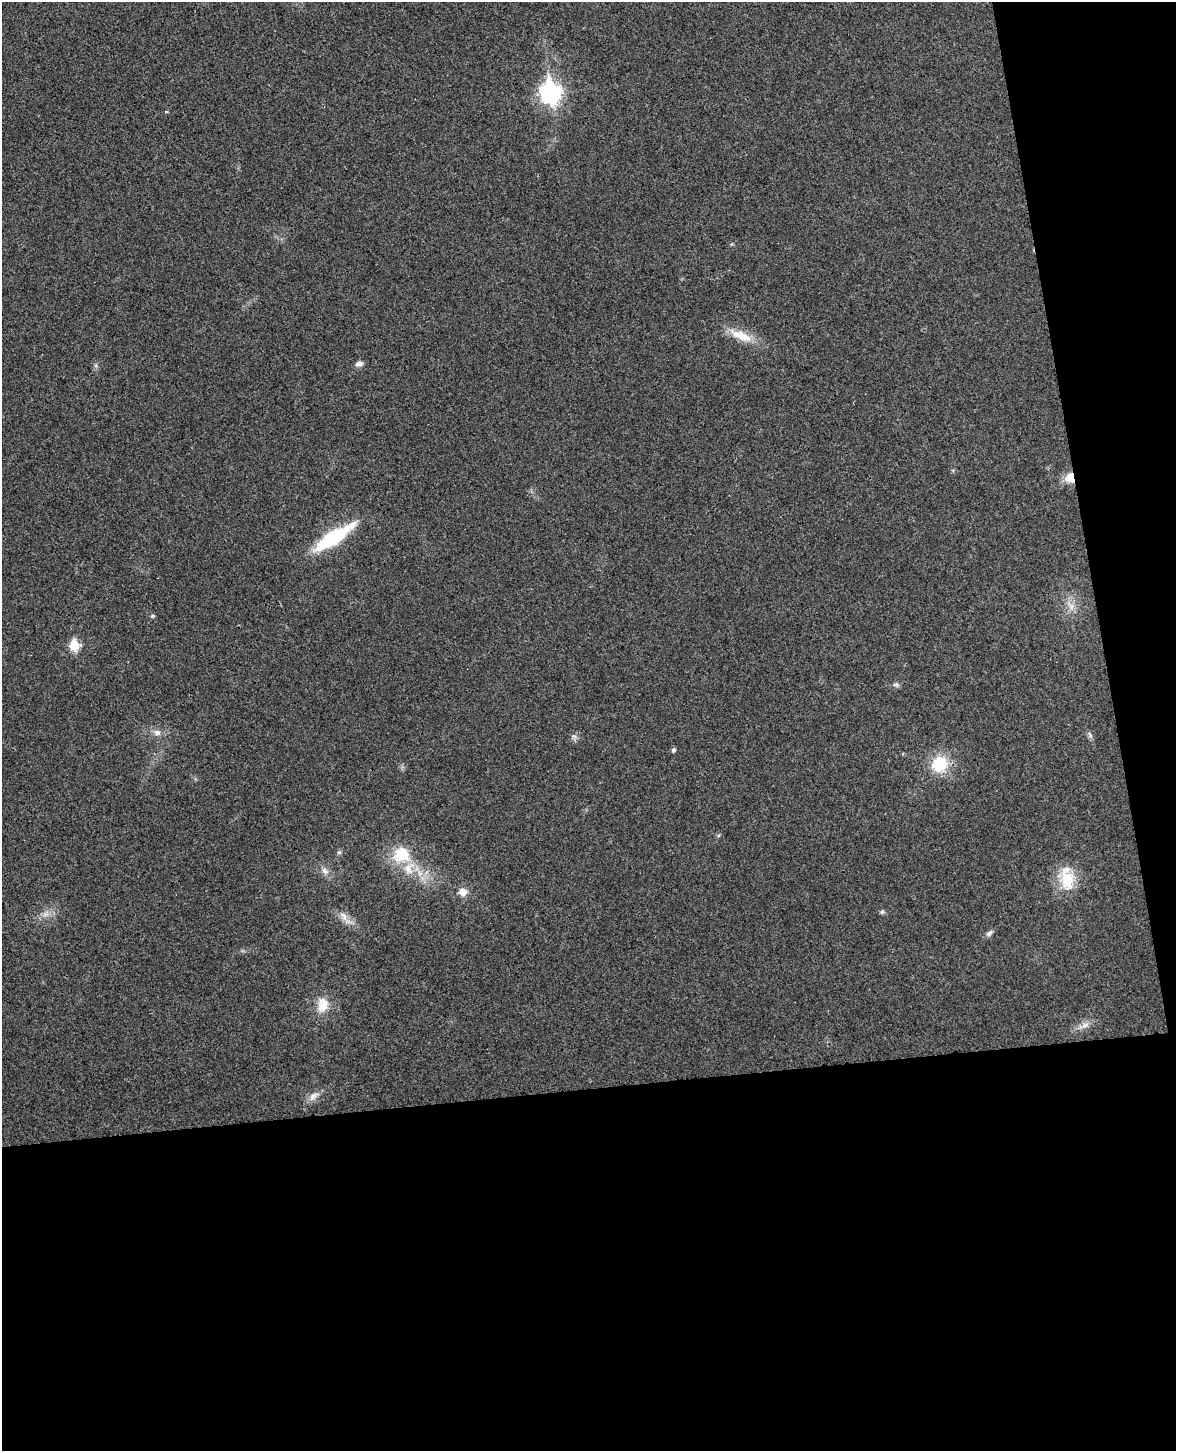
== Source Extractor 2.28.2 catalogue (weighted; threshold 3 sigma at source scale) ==
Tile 12 of 4 x 3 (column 4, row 3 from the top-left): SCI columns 3579-4752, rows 145-1593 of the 4811 x 4744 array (HDU 1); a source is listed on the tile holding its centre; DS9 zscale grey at full resolution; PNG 1178 x 1453 px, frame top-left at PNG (2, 2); no overlay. Shown black and unused: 31% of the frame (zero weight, under 3 of 4 exposures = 6% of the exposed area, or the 3 px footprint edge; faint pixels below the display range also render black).
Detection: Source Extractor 2.28.2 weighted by HDU 2 'WHT'; one run over the whole footprint, this tile lists its part. Background 0.0202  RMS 0.0063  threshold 0.0282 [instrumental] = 3 sigma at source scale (4.5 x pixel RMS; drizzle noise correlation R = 1.50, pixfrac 1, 0.05/0.05 arcsec/px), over >= 5 px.
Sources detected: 27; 1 inside a brighter listed object's ellipse — not listed separately; the other 26 listed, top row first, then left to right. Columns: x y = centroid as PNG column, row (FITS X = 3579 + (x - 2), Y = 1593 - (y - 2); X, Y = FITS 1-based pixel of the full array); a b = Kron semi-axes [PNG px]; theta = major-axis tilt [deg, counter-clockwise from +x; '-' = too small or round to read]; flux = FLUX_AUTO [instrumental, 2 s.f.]
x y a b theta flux
550 93 10 8 -81 270
166 112 4 3 - 0.61
742 336 34 11 -27 13
359 364 11 6 16 2.3
1070 478 12 11 - 8.1
334 537 44 12 34 44
1071 607 9 7 -90 3.4
152 616 5 4 - 0.84
74 645 6 6 - 25
896 685 8 5 -14 1.5
157 732 10 7 -20 3
1090 735 8 4 -54 1.3
673 750 6 5 - 1.2
939 764 17 16 - 23
339 852 6 4 19 0.85
402 854 19 18 - 20
325 871 12 7 -44 3.3
1067 880 29 19 -82 18
463 892 10 9 - 4.7
882 912 6 5 - 1.1
45 914 10 3 21 1.9
344 916 15 8 -64 4.3
989 933 10 6 39 2
323 1005 21 14 84 9.9
1085 1025 11 6 20 3.2
313 1096 14 7 48 3.8
Overlapping masked pixels (flux is a lower limit): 1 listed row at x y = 1070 478